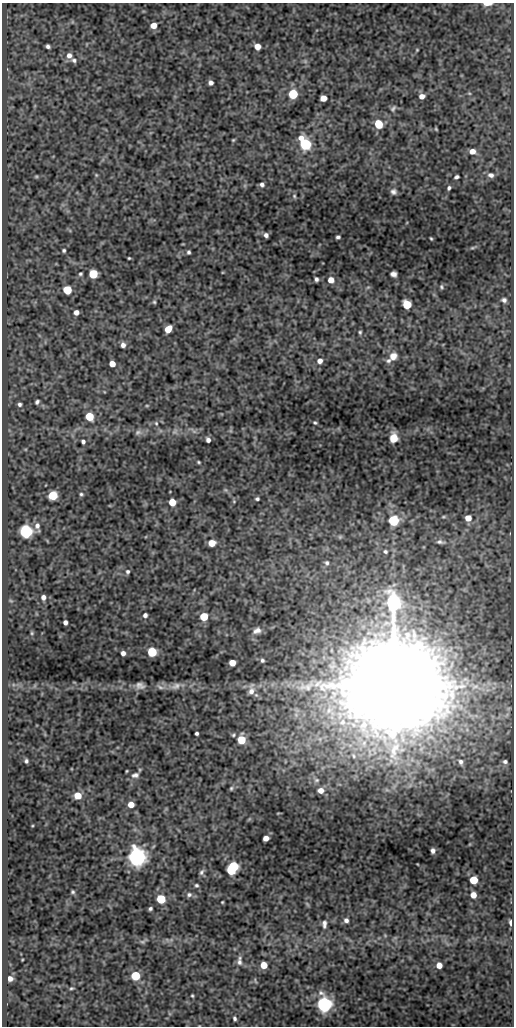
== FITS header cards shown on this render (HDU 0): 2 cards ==
NAXIS1  =                  512
NAXIS2  =                 1024

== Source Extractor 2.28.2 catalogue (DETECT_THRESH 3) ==
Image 512 x 1024 px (HDU 0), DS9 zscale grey, 1 PNG px = 1 image px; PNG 516 x 1028 px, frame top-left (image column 1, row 1024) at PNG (2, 3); no overlay
Background 170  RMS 0.67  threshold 2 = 3 sigma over >= 5 px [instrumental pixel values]
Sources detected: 141; all 141 listed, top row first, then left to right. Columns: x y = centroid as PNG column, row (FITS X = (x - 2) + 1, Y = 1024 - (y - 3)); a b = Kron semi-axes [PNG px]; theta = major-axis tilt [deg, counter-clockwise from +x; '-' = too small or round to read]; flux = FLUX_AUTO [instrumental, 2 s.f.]
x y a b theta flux
487 4 6 2 0 450
153 25 5 5 - 420
48 46 5 4 - 110
257 46 5 5 - 400
417 50 3 3 - 40
69 55 7 7 - 240
74 60 8 6 -25 110
305 61 5 5 - 70
211 83 4 4 - 160
469 93 5 3 - 43
293 94 5 5 - 3000
422 96 6 5 - 240
323 98 5 5 - 500
393 108 9 6 50 110
378 124 6 6 - 1200
436 129 4 3 - 44
301 138 8 6 43 330
233 140 4 3 - 46
305 144 6 6 - 6000
472 151 6 5 - 350
96 175 5 4 - 50
491 175 8 6 -11 170
36 176 6 4 0 49
457 177 5 3 - 91
262 184 5 5 - 130
449 188 5 4 - 87
393 192 7 7 - 150
294 196 5 4 - 61
266 235 4 4 - 140
338 237 4 3 - 86
431 238 3 2 - 46
472 248 8 3 19 66
64 250 4 4 - 72
189 252 4 3 - 84
129 258 3 3 - 44
80 274 4 4 - 65
93 274 5 5 - 2100
393 274 6 5 - 170
316 279 4 3 - 100
331 280 6 6 - 360
368 287 6 4 19 56
441 287 6 5 - 67
67 290 5 5 - 1800
504 300 6 6 - 130
154 302 6 5 - 66
407 304 6 5 - 1900
76 312 5 4 - 220
168 329 6 5 - 790
360 332 5 4 - 66
123 345 5 5 - 190
393 356 12 9 47 350
320 361 6 5 - 230
388 361 8 6 7 120
112 364 5 5 - 450
37 402 5 4 - 94
19 404 5 5 - 100
147 406 5 3 - 42
89 416 6 5 - 1500
156 423 7 5 -86 90
315 423 5 3 - 59
175 431 9 5 30 140
194 431 7 4 -19 94
138 432 9 7 11 150
393 438 8 7 - 500
208 440 5 4 - 160
83 442 5 4 - 110
199 462 4 3 - 50
225 490 6 5 - 68
81 494 5 5 - 68
53 495 6 5 - 2000
257 499 4 4 - 82
234 501 6 4 48 59
172 502 5 5 - 860
444 517 7 3 8 58
468 518 6 5 - 370
394 520 11 10 - 1000
37 526 9 7 74 220
26 531 6 6 - 9900
340 537 6 5 - 59
440 542 10 5 -9 130
212 543 5 5 - 650
385 551 5 4 - 76
327 563 6 5 - 95
127 572 6 5 - 94
43 597 5 5 - 190
11 601 6 3 -19 50
145 615 4 4 - 140
204 616 5 5 - 1600
65 622 4 4 - 180
257 631 10 7 23 220
32 633 5 4 - 51
152 652 5 5 - 2900
123 653 4 4 - 190
262 660 4 3 - 72
232 663 5 5 - 550
394 684 36 30 -90 710000
140 686 11 7 -12 230
176 686 15 8 23 290
160 687 11 5 -30 150
251 691 11 9 59 300
197 733 4 3 - 87
233 735 6 5 - 67
241 740 6 5 - 1300
26 761 4 4 - 88
461 762 6 5 - 100
505 762 4 3 - 79
135 775 10 7 11 180
316 780 8 6 0 130
231 788 6 4 69 69
321 790 7 6 - 350
78 796 6 5 - 810
131 805 5 5 - 480
266 838 5 4 - 330
433 851 5 4 - 140
136 857 7 6 - 30000
233 866 6 5 - 2300
231 870 6 5 - 2500
201 872 8 5 59 110
473 880 5 5 - 1300
196 885 5 4 - 74
73 892 3 3 - 65
189 895 8 7 - 130
473 895 5 5 - 400
161 899 5 5 - 2100
222 902 3 2 - 38
307 904 7 4 -53 59
150 908 4 3 - 82
346 920 6 6 - 160
511 923 5 3 - 190
324 924 13 7 -88 220
385 935 6 3 -20 47
143 941 13 5 33 120
239 962 10 7 -81 200
264 965 5 5 - 760
439 965 6 5 - 370
136 976 5 5 - 2300
10 978 5 4 - 240
71 988 6 4 4 63
192 996 3 2 - 47
324 1004 7 6 - 17000
235 1018 4 3 - 85
At the frame edge (FLAGS 8, measured only in part): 1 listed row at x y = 487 4